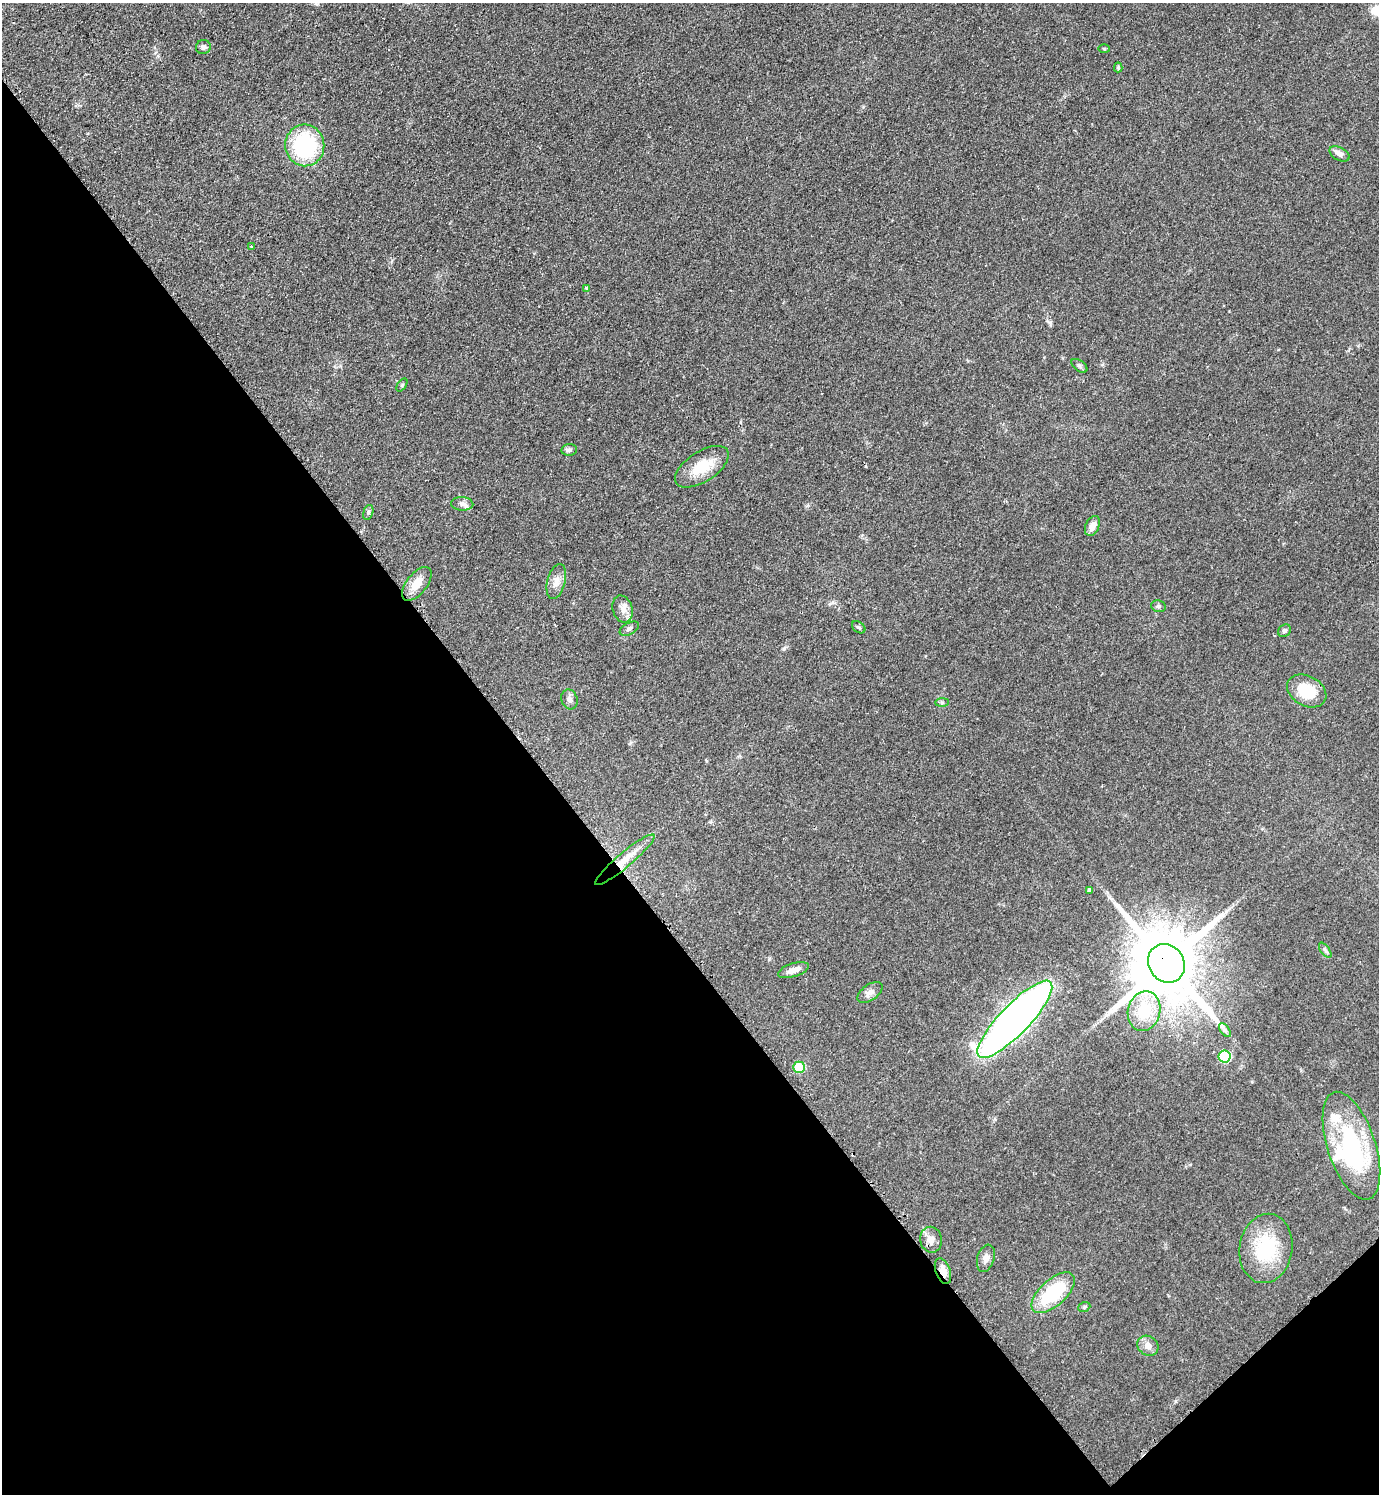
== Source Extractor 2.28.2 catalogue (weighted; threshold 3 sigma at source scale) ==
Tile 14 of 4 x 4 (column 2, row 4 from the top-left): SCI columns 1690-3066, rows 7-1498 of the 5988 x 5990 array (HDU 1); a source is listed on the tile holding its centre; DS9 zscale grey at full resolution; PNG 1381 x 1496 px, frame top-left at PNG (2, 3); each listed source drawn as its Kron ellipse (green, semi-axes under 4 px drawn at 4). Shown black and unused: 40% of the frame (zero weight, under 2 of 3 exposures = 1% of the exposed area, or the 3 px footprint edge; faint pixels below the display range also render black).
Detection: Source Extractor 2.28.2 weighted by HDU 2 'WHT'; one run over the whole footprint, this tile lists its part. Background 0.0801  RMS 0.0074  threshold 0.0331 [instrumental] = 3 sigma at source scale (4.5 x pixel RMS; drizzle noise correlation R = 1.50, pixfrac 1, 0.05/0.05 arcsec/px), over >= 5 px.
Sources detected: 48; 1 inside a brighter object's white glare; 2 cosmic-ray / hot-pixel residue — neither listed nor drawn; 2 inside a brighter listed object's ellipse — not listed separately; the other 43 listed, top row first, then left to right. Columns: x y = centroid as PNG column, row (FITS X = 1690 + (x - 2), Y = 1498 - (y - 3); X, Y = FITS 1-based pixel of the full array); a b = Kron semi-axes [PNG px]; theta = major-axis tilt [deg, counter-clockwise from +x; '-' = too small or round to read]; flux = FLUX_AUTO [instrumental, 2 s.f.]
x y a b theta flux
203 47 7 7 - 2.7
1104 49 6 4 -2 0.81
1118 67 5 3 - 1.1
305 145 21 19 -84 70
1339 154 11 6 -29 3.7
251 246 3 3 - 0.81
586 288 3 3 - 1.9
1079 366 9 5 -38 1.6
402 385 7 4 54 1.1
569 450 8 6 8 2
702 467 30 15 33 21
462 504 11 6 -3 2.9
368 512 8 5 72 1.5
1092 526 10 6 67 6
556 582 18 9 76 6
417 584 20 10 52 9.9
1158 606 7 5 -13 1.7
623 609 14 10 -74 5.7
859 627 7 5 -37 1.4
629 629 10 6 30 2.2
1285 631 7 5 47 2
1307 691 21 15 -29 25
569 699 10 8 -72 3
942 703 7 4 0 1.2
625 860 38 7 40 13
1089 890 4 4 - 0.94
1325 950 9 4 -54 1.7
1166 963 20 17 -54 8600
793 970 16 6 17 5.4
870 992 14 8 35 4.1
1144 1011 20 16 77 29
1015 1019 51 15 46 500
1225 1030 8 4 -53 2
1225 1056 6 6 - 57
799 1067 5 5 - 29
1351 1146 56 24 -72 95
931 1240 13 11 -79 5.4
1266 1248 35 26 81 44
986 1258 14 8 74 4.3
943 1271 13 7 -70 6.2
1053 1293 26 13 42 47
1084 1307 6 4 21 1.2
1148 1346 11 9 -36 5.1
Overlapping masked pixels (flux is a lower limit): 3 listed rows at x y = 625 860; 1166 963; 943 1271
Unlisted compact peaks at least as high as the median listed source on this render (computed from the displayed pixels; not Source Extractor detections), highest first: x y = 784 648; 1050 322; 769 959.